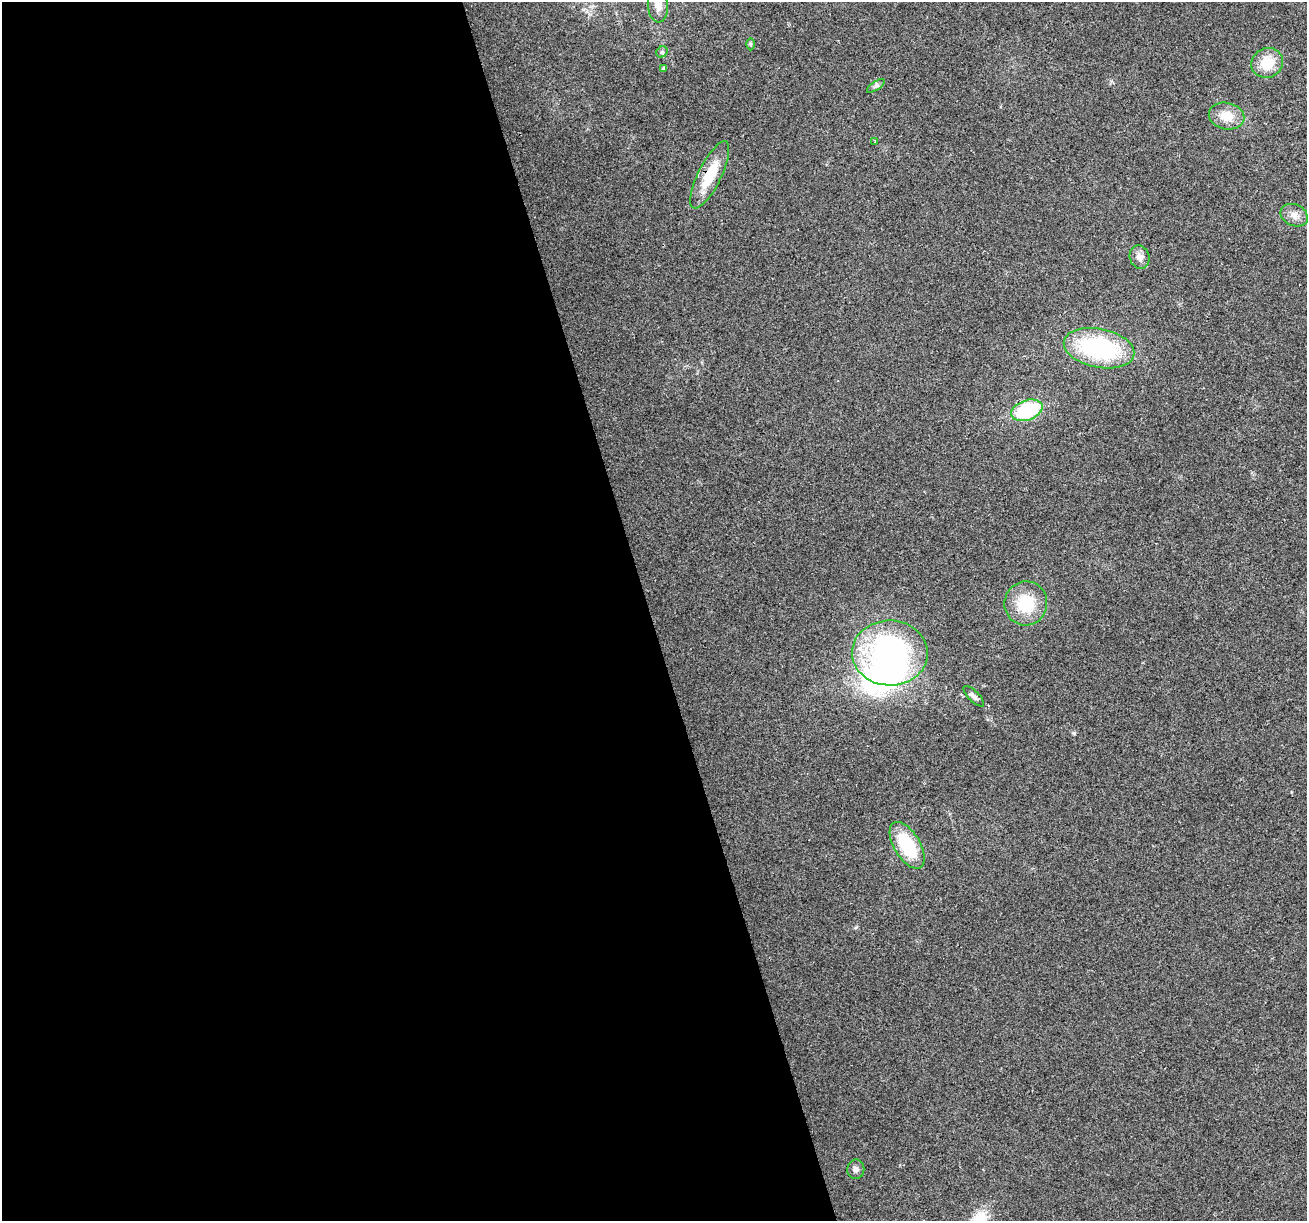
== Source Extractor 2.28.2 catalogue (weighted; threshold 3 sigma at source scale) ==
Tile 9 of 4 x 4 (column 1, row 3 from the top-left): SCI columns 1-1305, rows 1320-2538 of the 5220 x 5026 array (HDU 1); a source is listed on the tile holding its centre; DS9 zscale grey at full resolution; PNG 1309 x 1223 px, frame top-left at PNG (2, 2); each listed source drawn as its Kron ellipse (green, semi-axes under 4 px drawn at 4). Shown black and unused: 50% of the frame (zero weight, under 2 of 3 exposures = <1% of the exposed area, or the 3 px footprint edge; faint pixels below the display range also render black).
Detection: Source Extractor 2.28.2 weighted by HDU 2 'WHT'; one run over the whole footprint, this tile lists its part. Background 0.0564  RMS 0.0086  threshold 0.0389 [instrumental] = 3 sigma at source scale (4.5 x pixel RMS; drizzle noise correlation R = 1.50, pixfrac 1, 0.0396/0.0396 arcsec/px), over >= 5 px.
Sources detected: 19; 1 inside a brighter object's white glare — neither listed nor drawn; the other 18 listed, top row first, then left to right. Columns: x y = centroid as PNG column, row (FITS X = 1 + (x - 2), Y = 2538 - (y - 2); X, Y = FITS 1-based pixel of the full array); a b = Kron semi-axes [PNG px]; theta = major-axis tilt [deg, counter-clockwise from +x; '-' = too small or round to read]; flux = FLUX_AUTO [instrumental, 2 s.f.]
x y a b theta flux
658 6 17 10 -85 7.8
750 44 6 4 -90 1.2
662 52 6 5 - 1.5
1267 63 16 14 27 20
663 68 4 4 - 1.4
876 86 10 4 34 2.3
1227 116 18 13 -13 15
875 142 3 3 - 1.8
710 175 37 11 64 28
1294 215 14 10 -24 6.6
1140 257 12 9 -73 6.1
1099 348 36 19 -11 100
1027 410 16 10 19 64
1026 603 22 21 - 32
890 653 38 32 -1 210
974 696 13 5 -45 3.1
907 845 26 13 -59 47
856 1169 10 8 89 3.5
Overlapping masked pixels (flux is a lower limit): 1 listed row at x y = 710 175
Isophote crosses this tile's border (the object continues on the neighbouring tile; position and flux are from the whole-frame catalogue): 1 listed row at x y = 658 6
Unlisted compact peaks at least as high as the median listed source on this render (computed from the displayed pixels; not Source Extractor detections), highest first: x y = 1074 733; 856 927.